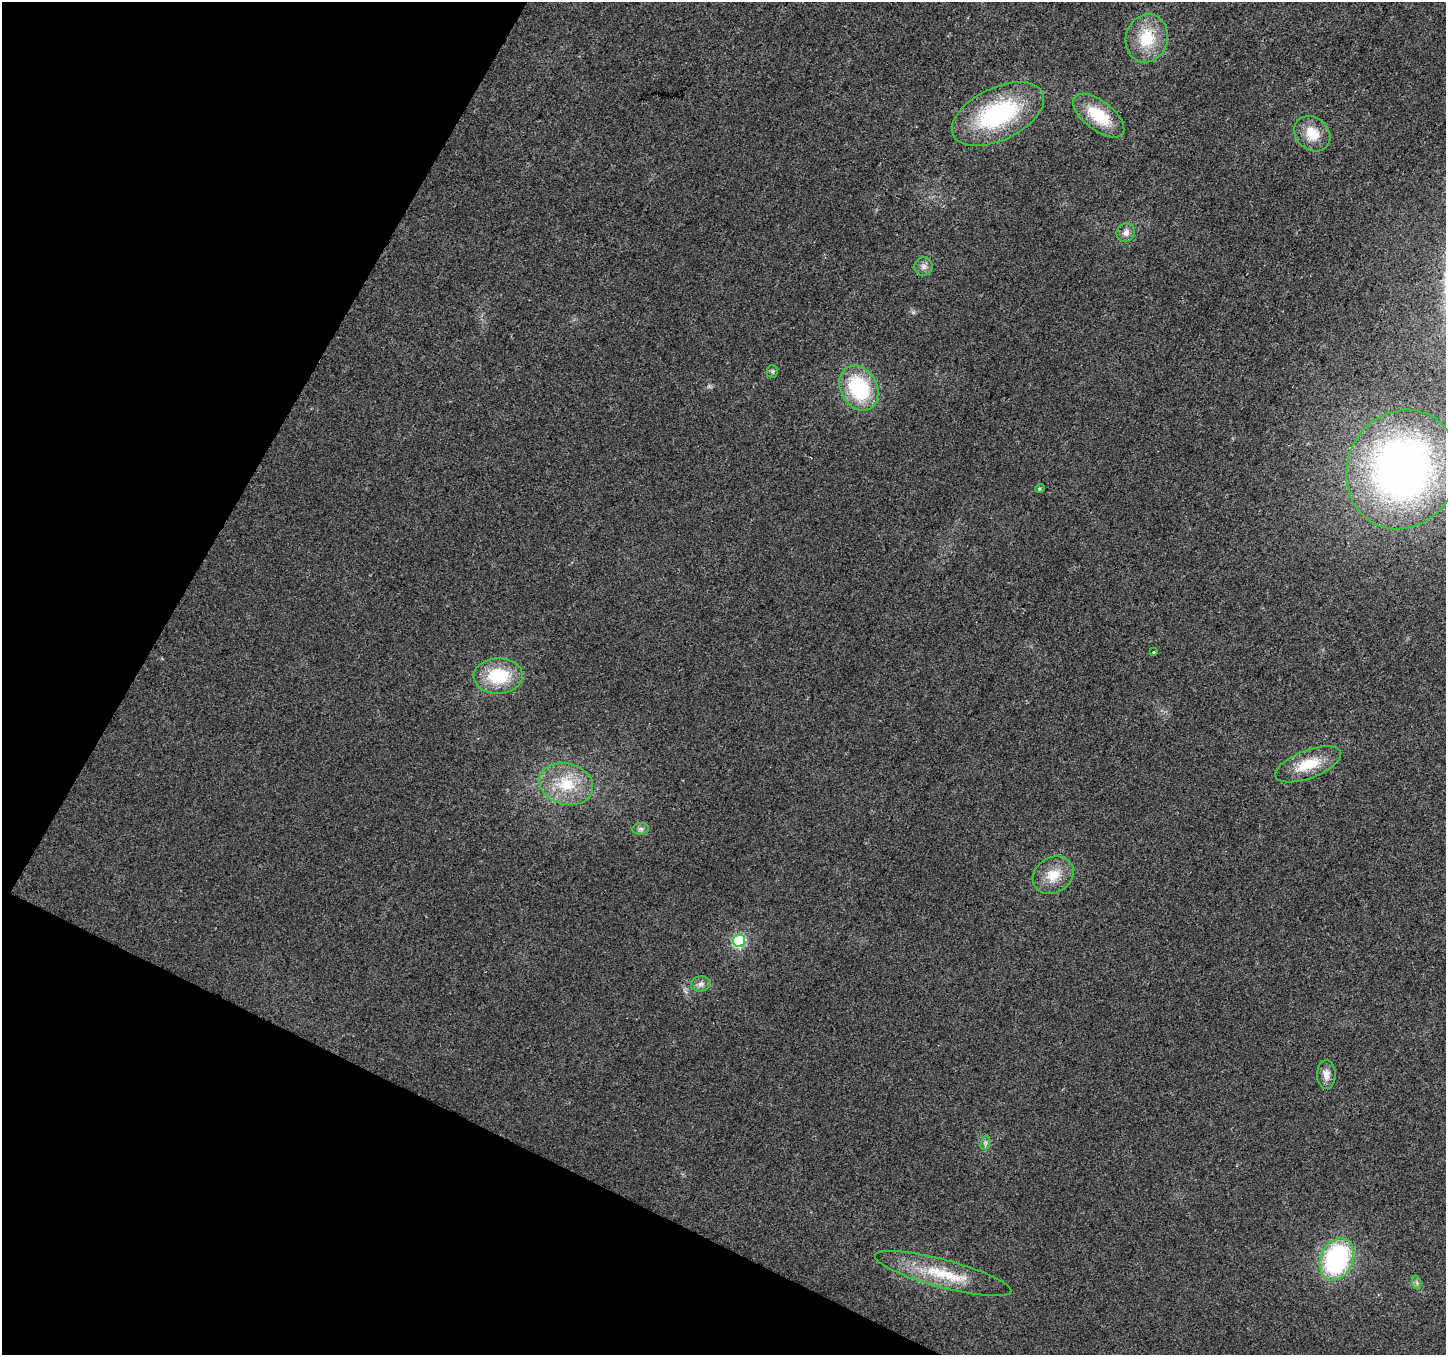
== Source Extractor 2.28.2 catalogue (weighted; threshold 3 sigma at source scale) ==
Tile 9 of 4 x 4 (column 1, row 3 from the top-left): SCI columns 6-1449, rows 1618-2970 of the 5781 x 5874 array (HDU 1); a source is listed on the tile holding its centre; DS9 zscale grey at full resolution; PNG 1448 x 1357 px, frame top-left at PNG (2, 2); each listed source drawn as its Kron ellipse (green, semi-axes under 4 px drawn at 4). Shown black and unused: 23% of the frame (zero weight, under 2 of 3 exposures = <1% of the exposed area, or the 3 px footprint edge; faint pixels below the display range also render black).
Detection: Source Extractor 2.28.2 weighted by HDU 2 'WHT'; one run over the whole footprint, this tile lists its part. Background 0.0221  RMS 0.0079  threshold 0.0355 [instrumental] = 3 sigma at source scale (4.5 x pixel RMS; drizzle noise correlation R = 1.50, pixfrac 1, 0.0396/0.0396 arcsec/px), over >= 5 px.
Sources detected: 24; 1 cosmic-ray / hot-pixel residue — neither listed nor drawn; the other 23 listed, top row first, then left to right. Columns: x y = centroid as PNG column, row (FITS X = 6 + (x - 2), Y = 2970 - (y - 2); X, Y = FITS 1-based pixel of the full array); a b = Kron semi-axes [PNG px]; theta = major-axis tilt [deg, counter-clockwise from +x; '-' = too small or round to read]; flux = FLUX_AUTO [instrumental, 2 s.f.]
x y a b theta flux
1147 38 24 21 74 29
998 114 50 26 26 98
1099 116 30 14 -38 31
1312 134 19 16 -42 17
1126 233 10 9 - 4.8
923 267 9 9 - 3.7
772 371 6 5 - 1.5
859 388 23 18 -61 61
1402 469 61 55 63 380
1040 488 5 3 - 1
1154 652 3 3 - 1.7
498 676 24 17 2 38
1308 764 35 14 21 24
566 784 27 20 -14 29
641 829 8 6 6 2.3
1053 875 21 17 34 17
739 941 6 6 - 82
701 984 10 7 6 3.4
1326 1075 14 9 -89 6.2
985 1143 7 4 72 1.9
1337 1259 22 16 67 120
943 1274 70 14 -15 38
1417 1283 7 4 -72 1.6